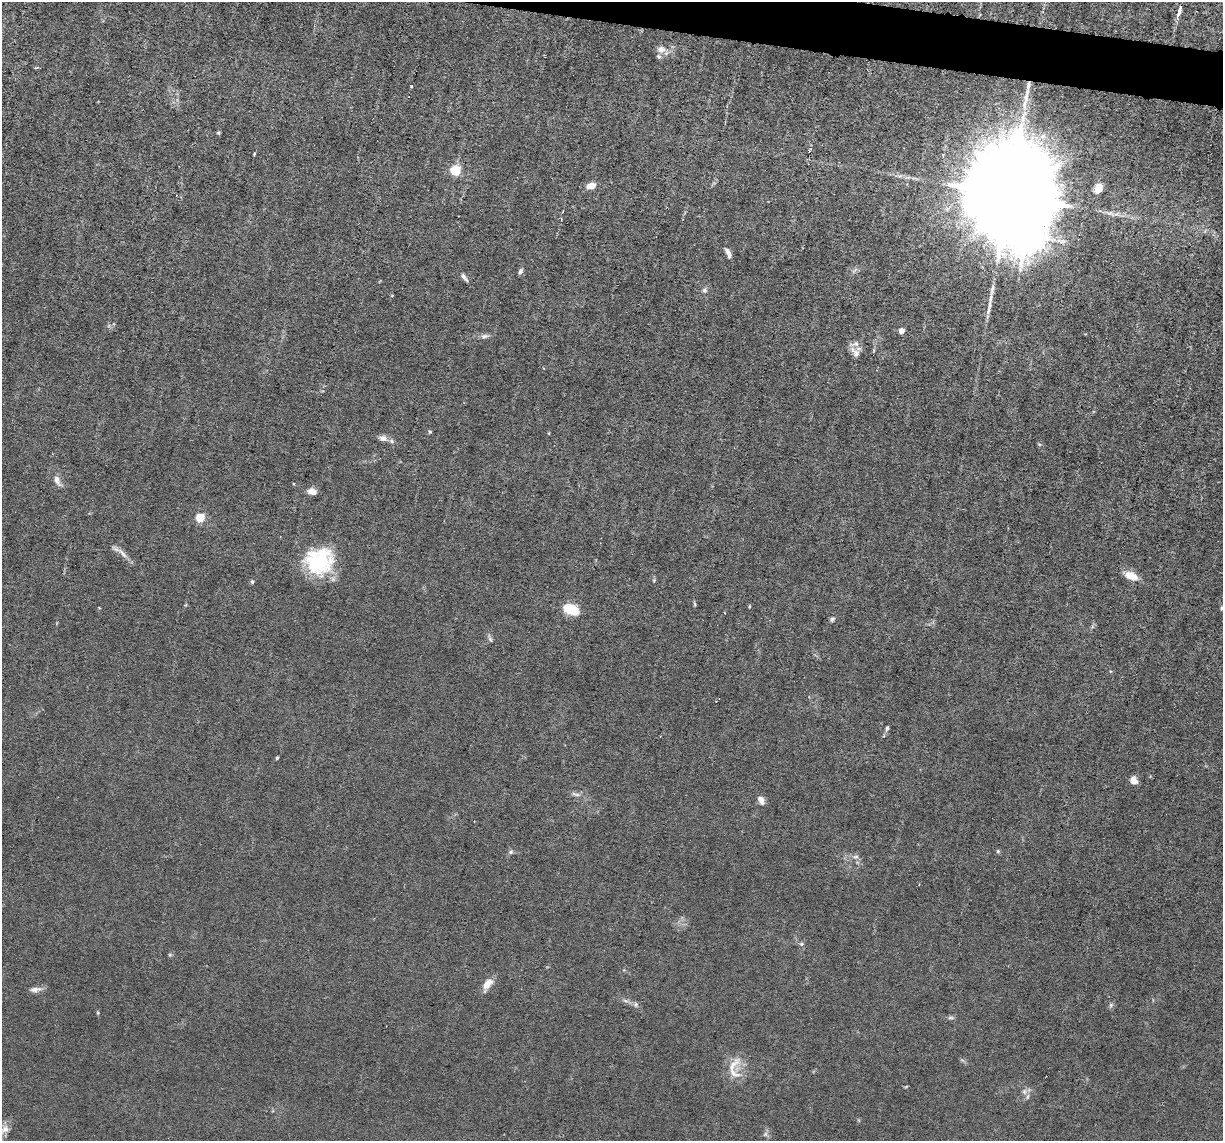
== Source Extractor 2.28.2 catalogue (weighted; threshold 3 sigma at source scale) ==
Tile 10 of 4 x 4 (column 2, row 3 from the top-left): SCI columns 1222-2442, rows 1375-2513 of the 4883 x 4908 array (HDU 1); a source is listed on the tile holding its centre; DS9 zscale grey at full resolution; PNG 1225 x 1143 px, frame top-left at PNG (2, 2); no overlay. Shown black and unused: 2% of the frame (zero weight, under 3 of 6 exposures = <1% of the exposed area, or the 3 px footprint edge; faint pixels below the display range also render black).
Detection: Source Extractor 2.28.2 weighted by HDU 2 'WHT'; one run over the whole footprint, this tile lists its part. Background 0.0122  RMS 0.0026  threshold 0.0108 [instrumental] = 3 sigma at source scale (4.09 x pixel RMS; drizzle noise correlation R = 1.36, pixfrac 0.8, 0.05/0.05 arcsec/px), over >= 5 px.
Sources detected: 66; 1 inside a brighter object's white glare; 2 long thin detections or spike segments (spike, bleed or trail) — not listed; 6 inside a brighter listed object's ellipse — not listed separately; the other 57 listed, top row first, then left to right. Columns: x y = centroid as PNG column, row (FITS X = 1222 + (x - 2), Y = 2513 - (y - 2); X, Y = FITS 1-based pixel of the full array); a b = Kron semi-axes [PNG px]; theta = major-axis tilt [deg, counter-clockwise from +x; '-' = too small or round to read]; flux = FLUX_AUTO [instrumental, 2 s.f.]
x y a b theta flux
1179 11 18 4 73 1.6
661 49 12 9 2 1.8
36 68 6 3 19 0.29
411 86 3 3 - 0.26
218 133 5 4 - 0.32
254 153 4 2 - 0.28
456 171 5 5 - 21
591 186 9 6 16 2.6
1098 188 12 8 60 2.7
1009 195 40 19 77 12000
1110 213 17 6 -18 1.7
728 253 12 5 -67 1.4
855 270 9 3 45 0.51
520 271 7 5 60 0.72
464 277 14 5 -52 0.94
704 290 7 6 - 0.7
392 295 4 3 - 0.18
901 331 4 4 - 3.1
484 336 12 6 5 0.96
856 353 12 9 -85 1.5
430 432 5 4 - 0.34
383 438 11 7 -7 1.3
1039 444 5 3 - 0.27
57 481 17 8 -63 1.8
312 492 7 5 -7 3
200 518 5 5 - 13
122 553 20 6 -48 1.8
317 562 33 27 -3 18
1131 576 14 8 -24 3.8
654 580 5 4 - 0.28
252 582 5 4 - 0.46
694 604 7 3 -80 0.33
750 606 5 3 - 0.21
1221 608 6 4 89 0.32
571 609 18 11 -21 5.6
832 619 7 5 61 0.56
490 639 8 4 -55 0.49
887 728 7 4 75 0.54
277 758 4 3 - 0.42
1133 781 6 6 - 3.2
575 794 15 4 -15 0.9
761 800 10 6 -63 1.7
998 851 6 5 - 0.4
511 852 7 6 - 0.55
856 857 8 6 2 0.83
801 944 6 5 - 0.55
170 955 5 5 - 0.36
487 984 15 8 55 2.9
35 990 15 7 6 1.5
636 1004 7 7 - 0.66
1111 1005 6 5 - 0.53
98 1013 5 4 - 0.27
950 1018 9 4 0 0.54
733 1065 29 13 46 3.9
1024 1092 8 6 -90 0.84
4 1129 17 10 29 2
765 1134 7 6 - 0.63
Overlapping masked pixels (flux is a lower limit): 1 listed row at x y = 1009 195
Isophote crosses this tile's border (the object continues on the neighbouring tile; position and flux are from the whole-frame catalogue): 1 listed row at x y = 4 1129